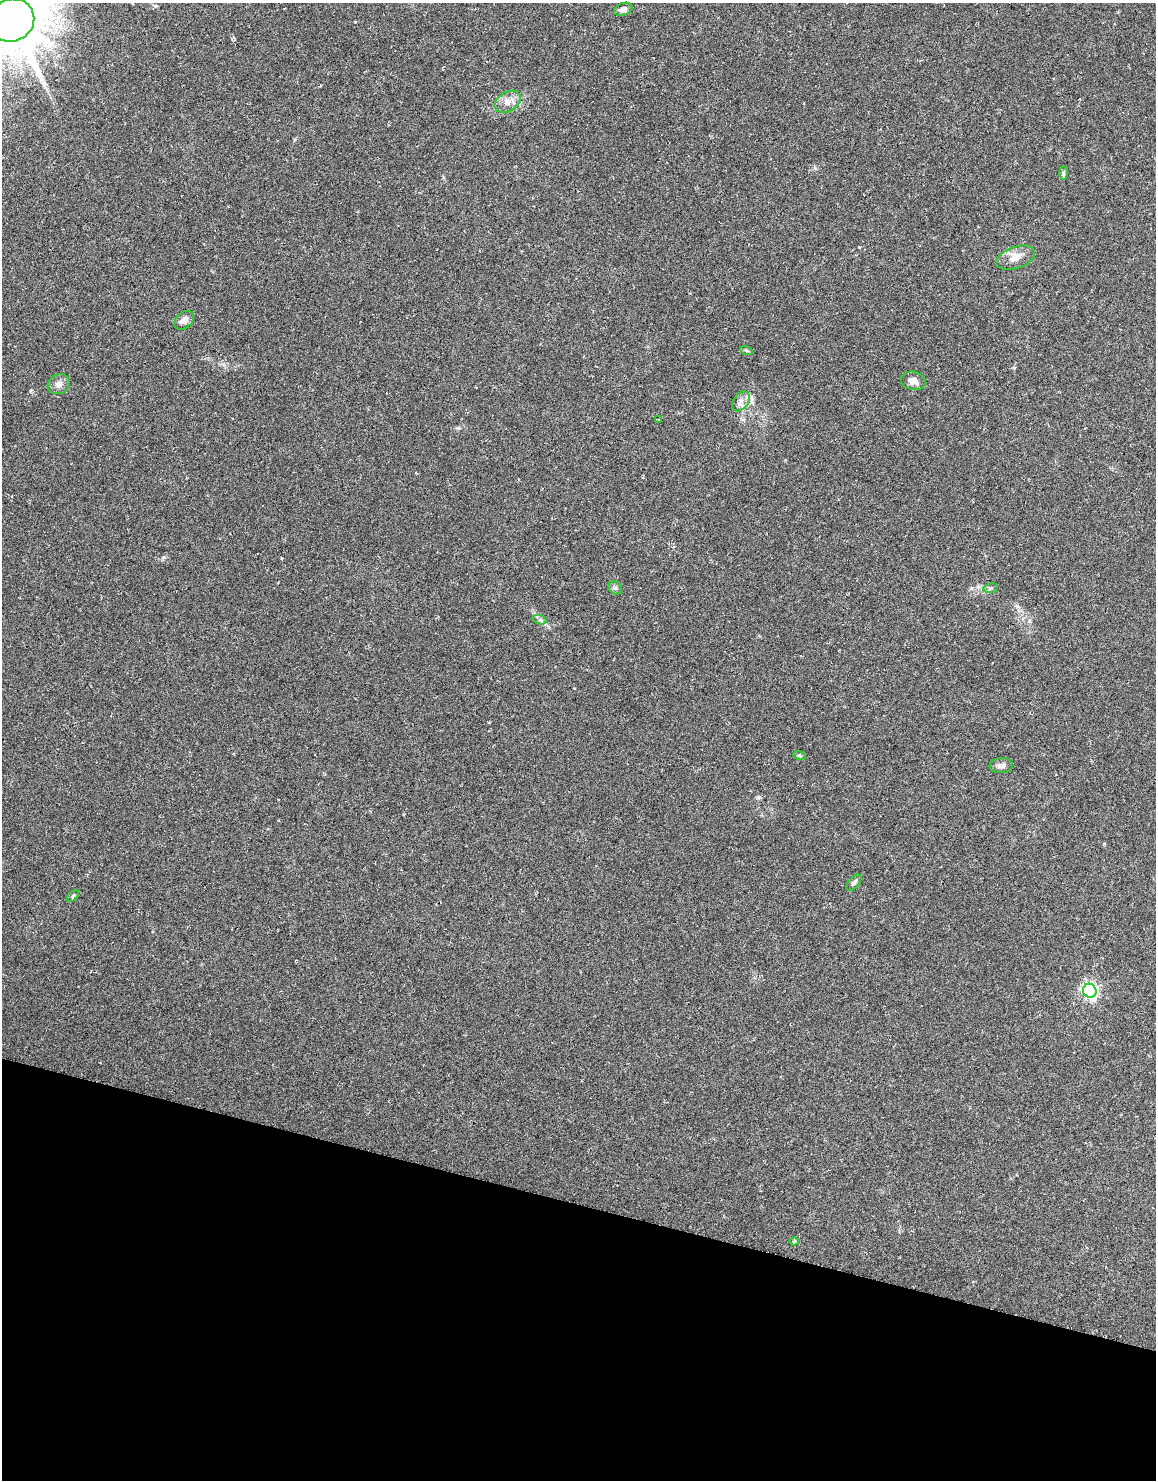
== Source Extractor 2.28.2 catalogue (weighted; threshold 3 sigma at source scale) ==
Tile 7 of 4 x 2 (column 3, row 2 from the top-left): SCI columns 2315-3468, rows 277-1754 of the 4626 x 3478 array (HDU 1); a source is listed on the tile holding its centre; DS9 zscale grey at full resolution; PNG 1158 x 1482 px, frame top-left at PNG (2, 3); each listed source drawn as its Kron ellipse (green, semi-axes under 4 px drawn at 4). Shown black and unused: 19% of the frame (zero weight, under 3 of 6 exposures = <1% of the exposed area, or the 3 px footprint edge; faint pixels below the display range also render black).
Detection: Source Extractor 2.28.2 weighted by HDU 2 'WHT'; one run over the whole footprint, this tile lists its part. Background 0.0446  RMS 0.0062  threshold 0.0252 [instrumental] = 3 sigma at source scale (4.09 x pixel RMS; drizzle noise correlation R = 1.36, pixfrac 0.8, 0.0396/0.0396 arcsec/px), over >= 5 px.
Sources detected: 20; all 20 listed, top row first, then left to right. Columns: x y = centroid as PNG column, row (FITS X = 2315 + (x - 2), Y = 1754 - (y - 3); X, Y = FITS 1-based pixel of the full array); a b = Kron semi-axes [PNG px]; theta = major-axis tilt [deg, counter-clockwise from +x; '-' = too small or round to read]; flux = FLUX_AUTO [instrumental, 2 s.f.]
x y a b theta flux
623 9 9 6 21 2.8
12 20 23 21 26 4200
508 102 14 9 31 5.7
1063 173 7 4 -89 1
1015 258 20 10 19 6.4
184 320 11 8 41 3.6
746 350 6 4 -19 0.69
913 381 12 9 -12 4
59 384 11 9 28 3.2
741 401 11 7 52 3.1
658 419 3 2 - 0.38
615 588 7 6 - 1.3
991 588 7 5 11 0.97
540 620 7 4 -19 1.2
799 755 6 4 -19 0.72
1001 766 11 7 4 2.6
854 883 9 5 48 1.6
73 896 7 4 45 0.89
1090 991 7 6 - 140
794 1241 4 4 - 0.63
Isophote crosses this tile's border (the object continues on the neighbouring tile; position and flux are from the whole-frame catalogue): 1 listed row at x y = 12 20
Unlisted compact peaks at least as high as the median listed source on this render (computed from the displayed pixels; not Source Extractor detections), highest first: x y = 164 557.